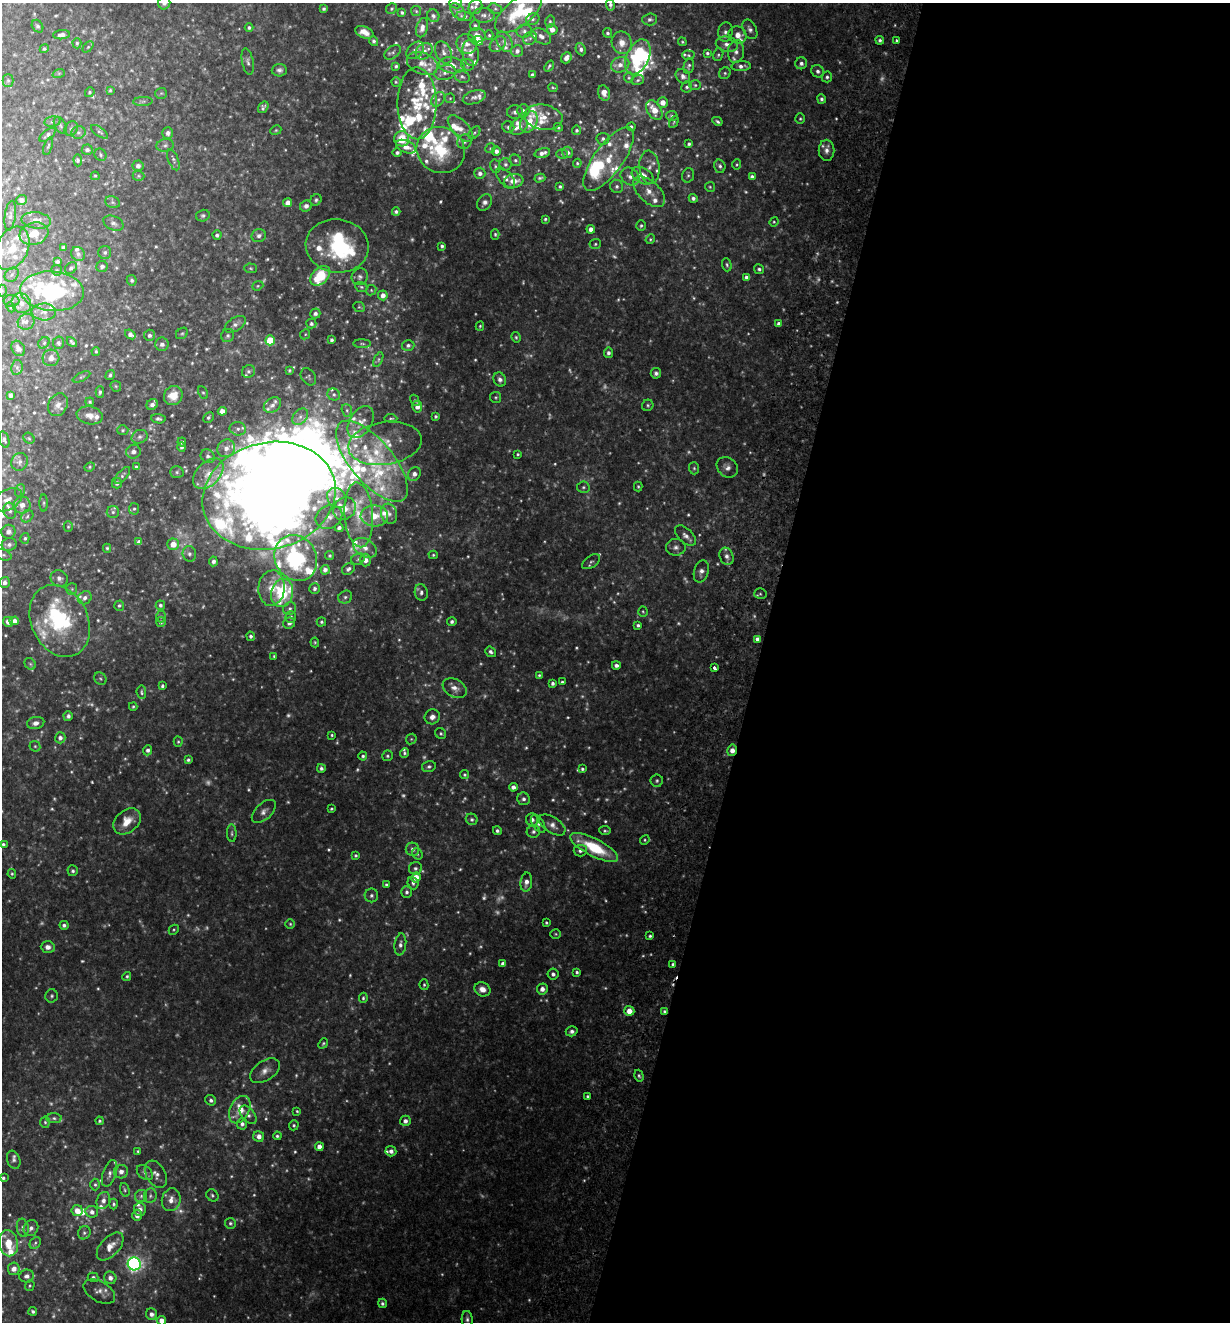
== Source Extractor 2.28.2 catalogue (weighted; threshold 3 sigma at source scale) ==
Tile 12 of 4 x 4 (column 4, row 3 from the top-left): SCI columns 3868-5095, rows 1341-2660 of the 5406 x 5321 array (HDU 1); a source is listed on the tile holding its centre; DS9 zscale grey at full resolution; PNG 1232 x 1324 px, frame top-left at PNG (2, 3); each listed source drawn as its Kron ellipse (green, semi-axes under 4 px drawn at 4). Shown black and unused: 39% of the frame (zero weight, under 2 of 3 exposures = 3% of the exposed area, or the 3 px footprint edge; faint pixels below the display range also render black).
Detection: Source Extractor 2.28.2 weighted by HDU 2 'WHT'; one run over the whole footprint, this tile lists its part. Background 0.137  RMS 0.0082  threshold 0.0371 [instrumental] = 3 sigma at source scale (4.5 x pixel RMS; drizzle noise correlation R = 1.50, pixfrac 1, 0.05/0.05 arcsec/px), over >= 5 px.
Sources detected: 929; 186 too faint to see at this stretch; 9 inside a brighter object's white glare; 1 cosmic-ray / hot-pixel residue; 1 long thin detection or spike segment (spike, bleed or trail) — neither listed nor drawn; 113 inside a brighter listed object's ellipse — not listed separately; of the other 619, all 500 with FLUX_AUTO >= 1.04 (the completeness limit of this list) listed and drawn (119 fainter detections not listed), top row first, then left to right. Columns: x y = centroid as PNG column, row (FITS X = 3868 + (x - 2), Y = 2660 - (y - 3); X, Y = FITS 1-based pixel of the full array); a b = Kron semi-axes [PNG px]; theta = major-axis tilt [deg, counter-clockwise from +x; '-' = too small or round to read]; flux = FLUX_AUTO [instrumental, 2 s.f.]
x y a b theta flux
164 3 6 6 - 3.1
456 3 6 5 - 1.6
610 5 6 4 -81 2.6
475 7 7 6 - 2.2
324 9 4 3 - 1.4
391 9 6 5 - 1.4
495 9 7 5 -19 1.6
416 11 5 5 - 1.1
458 11 9 6 -49 2.5
402 13 4 3 - 1.7
518 13 28 13 37 39
484 15 10 7 -4 4
433 16 6 6 - 2.6
464 16 8 5 -11 3
533 19 7 5 30 1.9
650 19 7 6 - 2.3
550 21 6 5 - 1.5
38 26 7 5 -56 1.9
475 26 5 5 - 1.8
249 27 4 4 - 1.9
422 28 9 6 74 4.5
552 29 5 5 - 6.4
750 29 10 6 -64 3.3
524 31 7 6 - 2.6
364 32 9 5 -21 6.8
725 32 10 7 83 3.6
607 33 5 4 - 1.9
62 35 8 4 5 3.8
477 35 9 7 -8 6.4
489 35 5 4 - 1.1
738 35 9 8 - 7.9
541 36 10 7 -32 5.3
530 38 7 6 - 2.9
880 40 4 4 - 1.7
896 40 3 2 - 1.1
374 41 5 4 - 2.2
478 41 5 5 - 16
504 42 11 7 -61 3.9
682 42 4 3 - 1
77 43 5 4 - 1.3
622 43 11 10 - 7.5
467 44 10 9 - 6.2
498 44 9 6 41 2.7
727 44 11 7 -11 5.1
88 47 6 4 46 1.2
44 49 5 4 - 1.3
581 49 6 5 - 2.8
415 50 10 7 44 4.9
424 51 9 7 39 5.9
517 51 6 6 - 2.9
736 51 11 8 86 5.1
393 52 9 6 36 2.3
444 52 12 7 -65 4.1
470 53 13 8 -79 6.1
707 53 3 3 - 1.6
688 55 6 4 -4 1.3
718 55 6 5 - 1.5
638 57 18 11 65 59
566 58 6 5 - 5.2
248 62 14 5 -79 2.8
422 63 16 10 -23 9.5
801 63 6 6 - 2.9
452 65 13 8 -10 8.2
468 65 6 6 - 1.7
620 65 9 7 26 5.9
396 66 3 3 - 1.5
549 66 6 3 54 1.6
689 66 8 5 77 2
741 66 9 5 2 3.8
279 70 7 6 - 2.8
818 71 7 6 - 2.5
445 72 11 7 12 4
59 73 6 4 18 1.1
725 73 6 5 - 1.5
532 75 4 3 - 2.1
683 76 8 6 -44 3.2
462 77 8 6 -28 2.1
827 77 5 5 - 2
629 78 5 4 - 1.1
8 80 6 5 - 1.5
638 80 6 5 - 1.5
396 82 5 4 - 1.1
695 85 6 5 - 1.4
687 87 5 5 - 1.7
553 88 4 3 - 1.1
110 90 4 3 - 1.1
90 92 5 4 - 1.4
161 93 6 5 - 1.3
604 93 8 6 -70 5.6
474 97 12 6 19 3.4
450 98 5 5 - 1.1
438 99 8 6 51 2.6
821 99 5 4 - 2.1
143 101 10 4 2 1.8
663 102 5 5 - 6.8
417 103 36 19 -89 35
263 107 6 4 54 2.4
654 110 10 7 -59 13
523 111 6 6 - 2.6
515 112 8 6 8 3.3
672 116 6 5 - 1.8
543 117 19 12 -10 13
800 119 5 5 - 1.2
717 121 5 3 - 1.7
52 122 8 5 7 2.1
529 122 11 8 60 20
674 122 6 4 63 1
60 125 9 5 -60 2
519 126 10 7 45 5.3
508 127 6 5 - 2
558 127 4 3 - 1.1
631 127 4 4 - 1.6
71 129 7 6 - 2.1
460 129 16 8 -48 8.1
276 130 6 4 27 1.1
577 130 4 4 - 1.6
78 132 7 6 - 1.9
99 132 10 4 -35 1.9
168 133 6 5 - 3.1
474 133 7 4 48 1.5
48 135 10 4 39 2.6
402 139 8 7 - 20
603 139 6 6 - 2.2
464 142 7 6 - 2.4
689 144 4 3 - 1.7
165 145 9 6 8 2.5
48 146 9 4 72 1.3
406 147 10 6 -22 7.2
490 148 5 4 - 1.1
87 150 5 5 - 2.7
441 150 24 22 -31 47
827 150 10 8 -89 4.8
496 151 4 4 - 3.9
397 152 4 4 - 2.2
568 152 6 5 - 2.7
542 153 8 5 16 4.2
562 154 6 5 - 1.6
101 155 6 5 - 1.6
609 159 38 14 54 27
78 160 6 4 -88 1.5
173 160 11 5 -69 2.2
515 160 6 5 - 1.8
577 163 4 4 - 1.1
505 164 6 6 - 2.3
737 164 5 4 - 1.1
138 166 5 5 - 2.9
495 166 7 5 -77 1.6
720 166 7 5 -73 2.3
649 167 17 10 -84 7.4
480 173 5 5 - 3.6
688 175 7 5 74 2
95 176 4 4 - 1.1
138 176 6 5 - 1.4
630 176 10 8 -38 5.3
643 176 12 7 -30 12
752 177 4 4 - 2.9
506 178 12 6 -50 4
540 178 5 4 - 1.5
514 181 9 7 10 9.8
560 186 3 3 - 1.3
617 186 7 6 - 2.5
710 187 5 5 - 1.1
649 192 19 10 -42 12
693 198 4 4 - 2.5
22 200 5 5 - 4.6
316 200 6 5 - 1.9
113 202 7 5 -22 2
484 202 9 7 55 3.7
288 203 4 4 - 6.8
306 206 6 5 - 3.1
396 212 4 4 - 2.1
10 216 15 5 83 2.9
203 216 7 5 16 1.9
545 219 3 3 - 1.2
36 220 15 8 -6 6
774 222 5 4 - 1
113 223 11 7 -25 2.7
641 226 5 5 - 1.5
591 229 4 4 - 5
34 234 15 11 17 13
495 234 5 4 - 1.3
217 235 4 4 - 2
259 236 7 6 - 3
650 239 5 4 - 1.2
595 244 5 5 - 1.3
337 246 31 26 -7 86
442 246 4 3 - 1.8
12 248 23 16 64 20
63 248 4 4 - 2.4
105 252 6 6 - 2
78 254 7 6 - 3.1
57 261 4 3 - 1.7
727 265 7 4 -72 1.5
102 267 6 5 - 2.6
71 268 6 5 - 1.9
250 268 6 5 - 1.3
759 269 5 5 - 1.8
57 270 5 5 - 1.3
12 275 8 6 46 2
320 276 11 7 45 36
360 277 8 8 - 2.9
746 277 4 4 - 2.5
132 280 5 5 - 1.7
258 286 6 4 22 1
361 287 6 5 - 1.5
371 290 5 5 - 1.2
2 291 6 5 - 1.3
52 291 32 19 -4 100
383 295 5 5 - 5.1
11 301 8 6 1 2.2
21 303 10 9 - 6.9
11 307 5 4 - 1.1
359 307 6 5 - 1.2
44 312 12 8 -2 5.8
315 314 5 5 - 2.5
26 322 8 8 - 3.7
235 324 12 6 33 3.8
311 324 5 5 - 2.3
779 324 4 4 - 4.3
480 326 4 3 - 1
182 333 6 5 - 1.3
130 334 6 4 -37 3.4
305 334 5 4 - 1.2
149 335 5 5 - 2.9
228 336 7 6 - 2
516 337 5 4 - 1.3
270 340 5 5 - 27
331 340 4 3 - 1.8
72 342 6 3 -46 1.7
44 343 6 5 - 1.6
58 343 6 5 - 1.9
162 344 7 6 - 3.3
362 344 9 3 -1 1.2
408 345 6 5 - 2.1
18 348 8 6 -58 4.3
96 351 4 3 - 1.2
608 353 5 4 - 2.7
51 358 8 8 - 4.7
378 359 8 4 65 1.4
17 367 8 5 79 2.1
289 370 4 4 - 1.1
248 371 7 6 - 2
656 373 5 5 - 2.3
110 375 5 4 - 1.9
81 377 9 4 27 1.3
308 377 9 6 -54 1.9
500 379 7 6 - 3.2
116 386 6 5 - 1.2
100 392 5 4 - 1.5
203 393 6 4 -61 1.4
10 395 4 3 - 2.4
173 395 10 9 - 12
334 395 6 5 - 1.9
496 397 5 5 - 1.4
415 400 6 4 -60 1.2
90 402 4 4 - 1.3
58 405 12 9 62 5.3
152 405 6 5 - 3.6
272 405 9 7 34 4.2
648 405 6 5 - 1.5
417 407 6 5 - 5.3
347 410 6 5 - 1.7
222 411 4 4 - 7.2
90 415 13 9 -11 6.3
436 416 3 3 - 1.5
208 417 6 4 46 1.5
300 417 9 6 46 3.7
391 418 6 3 -3 1.1
158 419 7 4 -6 2
361 422 17 11 59 8.4
238 429 8 6 -10 3.6
123 430 5 5 - 1.3
140 437 8 6 25 2.7
29 438 6 5 - 1.4
4 440 8 5 -74 1.8
182 442 4 4 - 1.7
385 443 37 21 8 28
182 447 4 4 - 2.3
226 448 9 8 - 6.1
133 452 7 7 - 3.3
518 454 3 3 - 1.1
208 456 7 6 - 2.9
372 461 50 21 -50 69
19 462 9 8 - 3.6
90 467 5 4 - 1.1
136 467 4 3 - 1.3
727 467 11 9 -41 4.5
694 468 6 5 - 1.3
177 472 7 5 1 1.9
208 474 18 11 46 14
414 474 7 6 - 4
122 476 10 5 49 2
117 483 5 5 - 2.6
638 486 5 4 - 1.2
583 487 6 6 - 1.7
20 490 6 5 - 1.2
269 496 67 53 13 2500
337 498 11 9 -54 5.3
7 500 16 10 30 7.8
44 503 8 4 90 1.5
22 505 8 8 - 6.2
134 509 6 5 - 1.6
344 509 12 10 47 9.9
10 511 8 6 -76 2.6
113 512 6 6 - 2
389 514 10 8 -73 4
359 515 32 14 -86 25
27 516 7 5 47 1.7
374 516 14 10 -1 15
329 517 14 11 31 7
68 527 5 4 - 1.1
339 528 4 4 - 2.8
8 532 7 7 - 4
685 536 13 7 -43 4.6
25 538 5 4 - 1.5
139 542 4 4 - 3.5
9 544 7 6 - 3
173 544 6 6 - 8.9
676 547 10 8 6 3.9
107 548 4 4 - 1.2
365 548 13 8 -31 7.4
189 554 8 6 -74 2.9
3 555 9 5 -20 2.1
433 555 4 4 - 1.2
330 556 4 4 - 1.4
726 556 9 6 -68 3.9
296 558 24 20 -61 83
358 559 7 5 27 1.6
366 560 6 5 - 5.4
213 561 5 4 - 2.5
591 562 10 6 35 2.2
348 569 7 5 32 2.5
325 570 5 4 - 3.2
701 572 11 7 75 4.5
59 578 9 8 - 4
5 582 5 5 - 3.3
272 588 18 13 85 15
72 589 6 5 - 1.6
315 589 5 5 - 2.3
421 592 8 6 -77 3.2
282 593 14 11 78 64
760 594 6 5 - 1.4
345 597 7 6 - 2.2
85 598 7 6 - 3.5
160 605 5 4 - 2
119 606 5 5 - 1.6
290 608 7 6 - 2.2
643 611 5 4 - 1.1
161 617 6 5 - 1.3
291 617 5 5 - 2.2
14 621 4 4 - 4.5
60 621 38 28 -65 93
8 622 5 5 - 4
161 622 5 4 - 2.2
321 622 5 4 - 1.3
452 622 4 4 - 2.3
289 623 6 5 - 2.6
638 625 4 3 - 1.9
251 636 5 4 - 2
758 639 4 4 - 4
315 642 5 4 - 1
491 652 6 4 -38 2.5
274 656 4 4 - 1.1
30 664 6 5 - 1.5
616 665 4 4 - 3
714 668 4 3 - 4.2
539 675 3 3 - 1.1
100 679 7 5 -45 1.4
562 682 3 3 - 1.7
553 683 4 3 - 2.3
162 686 3 3 - 1.6
455 688 13 8 -30 6.4
141 692 7 4 -82 1.5
133 707 4 3 - 1.1
68 716 5 4 - 2.5
432 717 8 7 - 4.8
36 723 9 6 14 4
441 734 6 5 - 1.6
332 735 3 3 - 1.1
60 738 5 5 - 3.6
411 739 6 5 - 1.2
178 742 5 4 - 1.2
35 746 6 5 - 1.3
148 750 5 4 - 2.4
732 750 6 4 76 5.5
404 753 4 4 - 1.3
363 756 4 4 - 1.8
387 756 5 5 - 1.4
188 760 4 4 - 1.8
429 767 7 5 15 2
321 768 4 4 - 2.2
582 769 4 3 - 1.6
465 775 5 4 - 1.6
657 781 6 6 - 1.7
513 787 4 4 - 3.7
523 799 6 6 - 2.7
331 809 3 3 - 1.1
264 811 14 8 43 5.1
472 819 6 5 - 2.1
532 820 6 6 - 3.5
127 821 15 11 40 13
538 824 10 5 -57 2.4
552 825 15 8 -34 5.5
497 831 4 4 - 2
605 831 6 4 -7 1.5
533 832 6 6 - 2.3
232 833 9 5 -87 1.8
645 840 5 4 - 1.1
3 844 4 3 - 1.8
594 847 26 8 -27 44
412 849 7 6 - 3.6
580 851 6 6 - 2.9
417 854 6 5 - 1.5
356 855 4 4 - 1.4
415 868 6 6 - 2.2
73 871 5 5 - 1.9
12 874 4 3 - 1.1
416 877 5 5 - 10
526 882 9 6 82 5
413 883 6 5 - 2.3
386 885 4 4 - 1.4
407 892 5 5 - 2.3
371 895 7 6 - 2.3
546 922 3 3 - 1.3
290 924 5 5 - 1.2
64 925 4 4 - 2.4
174 930 5 4 - 1.1
556 934 5 4 - 1.1
650 936 4 3 - 1.4
400 944 11 6 83 3.7
48 947 7 5 -2 4.6
503 964 4 4 - 3.9
673 964 4 3 - 1.6
577 972 4 3 - 1.6
553 974 5 5 - 2.9
127 976 4 4 - 1.4
424 985 5 4 - 1.3
482 989 8 7 - 6.3
542 989 5 5 - 4.8
52 996 7 6 - 1.7
363 998 5 3 - 1.3
629 1011 5 5 - 9.8
664 1011 3 3 - 1.4
572 1031 6 5 - 2.8
323 1043 5 4 - 1.2
265 1071 16 10 35 7.1
639 1076 6 4 -72 1.6
587 1096 3 3 - 1.5
211 1100 5 5 - 2.4
240 1110 14 9 63 18
297 1111 4 4 - 1
248 1115 11 6 -50 3.5
54 1118 7 5 -1 1.8
100 1121 4 4 - 1.4
405 1121 5 5 - 3.9
45 1122 5 4 - 1.4
242 1124 5 5 - 2.9
294 1125 5 4 - 1.4
259 1136 5 5 - 5
277 1136 4 3 - 1.4
319 1147 4 4 - 5.6
138 1151 4 4 - 1.4
391 1151 5 5 - 3.4
14 1160 9 6 -72 2.8
121 1172 7 7 - 4.4
110 1173 14 6 71 3.8
145 1173 9 6 -39 2.7
156 1174 15 9 -58 5.4
3 1178 4 4 - 1.7
95 1185 6 4 -89 1.6
125 1190 7 4 -73 1.5
212 1195 6 5 - 1.6
141 1196 6 6 - 2.1
150 1196 7 6 - 2.1
171 1200 11 9 74 7.3
103 1201 9 6 68 4
114 1204 5 4 - 1.6
140 1209 7 6 - 4.4
77 1211 5 5 - 9.8
92 1212 6 6 - 4
137 1215 5 5 - 4.6
230 1223 5 5 - 1.8
23 1228 9 6 -84 2.7
31 1228 8 7 - 3.4
84 1233 7 6 - 2
8 1243 13 9 -79 17
35 1243 6 5 - 1.4
110 1246 17 9 48 9.8
134 1264 6 6 - 270
14 1269 6 6 - 5.2
27 1276 7 6 - 3.6
93 1277 5 4 - 2.2
110 1278 6 6 - 4.4
30 1286 5 5 - 1.2
99 1291 17 10 -30 5.5
382 1303 5 4 - 1.8
33 1311 4 4 - 1.7
151 1314 6 5 - 3.9
467 1319 8 5 -85 2.3
162 1321 4 4 - 8.8
Overlapping masked pixels (flux is a lower limit): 3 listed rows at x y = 269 496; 732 750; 664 1011
Isophote crosses this tile's border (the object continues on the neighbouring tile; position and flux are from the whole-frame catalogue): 7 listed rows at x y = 164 3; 456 3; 610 5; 2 291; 3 555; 3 844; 162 1321